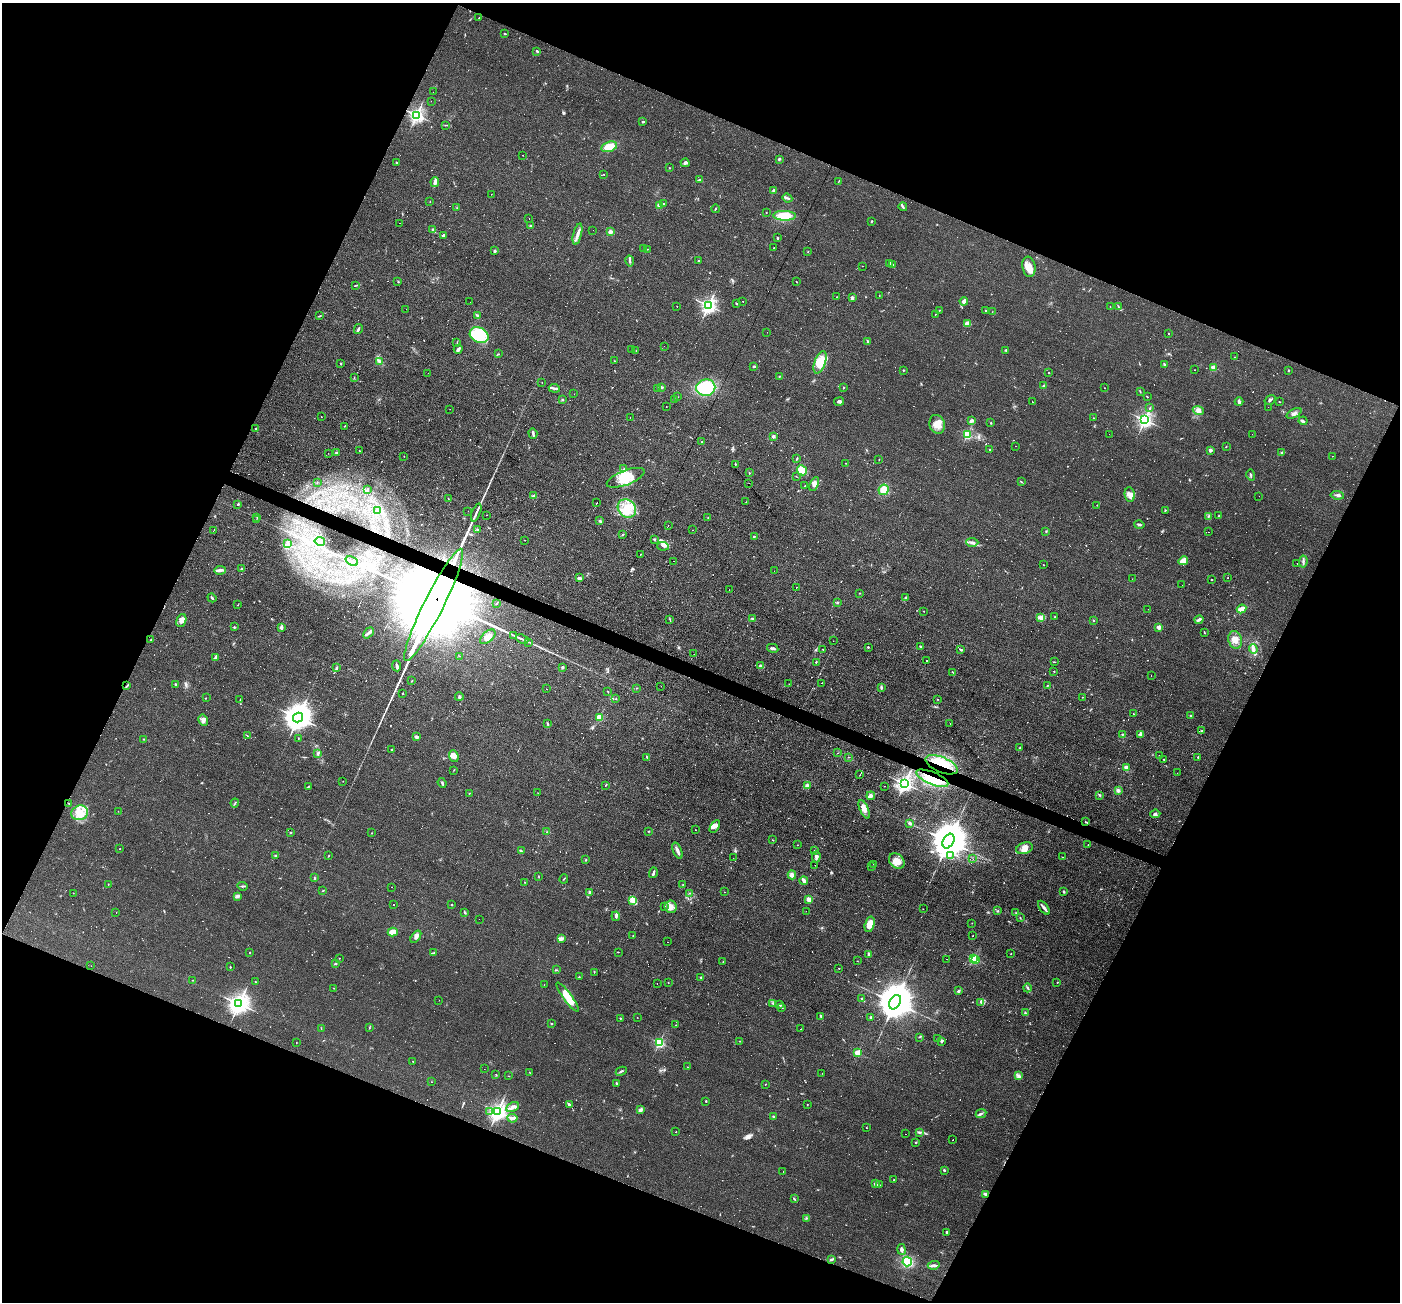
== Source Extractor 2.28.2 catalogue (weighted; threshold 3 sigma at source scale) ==
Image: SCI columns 1-5590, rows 270-5467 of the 5590 x 5602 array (HDU 1 of 3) = the unmasked area's bounding box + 8 px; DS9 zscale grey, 4 x 4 block average (1 PNG px = mean of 4 x 4 image px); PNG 1402 x 1304 px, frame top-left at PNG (2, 3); each listed source drawn as its Kron ellipse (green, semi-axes under 4 px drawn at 4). Shown black and unused: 44% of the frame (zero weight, under 2 of 3 exposures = <1% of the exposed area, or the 3 px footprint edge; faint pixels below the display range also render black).
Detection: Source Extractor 2.28.2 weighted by HDU 2 'WHT'. Background 0.0814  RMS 0.0088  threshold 0.0394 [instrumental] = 3 sigma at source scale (4.5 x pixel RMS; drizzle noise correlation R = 1.50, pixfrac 1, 0.05/0.05 arcsec/px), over >= 5 px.
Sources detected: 939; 15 too faint to see at this stretch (4 x 4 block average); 5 inside a brighter object's white glare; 195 cosmic-ray / hot-pixel residue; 2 long thin detections or spike segments (spike, bleed or trail) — neither listed nor drawn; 18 coinciding with a brighter row at this scale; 28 inside a brighter listed object's ellipse — not listed separately; of the other 676, all 500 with FLUX_AUTO >= 1.55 (the completeness limit of this list) listed and drawn (176 fainter detections not listed), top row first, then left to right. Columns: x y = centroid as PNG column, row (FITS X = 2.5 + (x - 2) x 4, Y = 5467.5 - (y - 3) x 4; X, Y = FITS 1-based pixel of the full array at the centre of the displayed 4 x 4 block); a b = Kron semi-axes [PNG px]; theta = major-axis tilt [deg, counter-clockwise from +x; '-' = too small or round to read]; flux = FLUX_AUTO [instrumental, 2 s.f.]
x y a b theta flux
479 18 2 2 - 4.7
505 34 2 2 - 4.3
537 51 3 2 - 6.2
433 92 2 2 - 4.3
431 101 2 2 - 3.1
417 115 2 2 - 1700
643 122 2 2 - 22
445 125 2 2 - 2
609 147 8 5 16 96
523 155 2 2 - 2.1
779 159 4 2 - 6.3
396 163 2 2 - 5.7
685 163 4 3 - 11
669 168 2 2 - 3.1
604 175 2 2 - 20
699 180 3 2 - 4.7
839 181 3 2 - 2.7
435 182 5 2 - 32
774 190 3 2 - 11
491 194 2 2 - 2.7
787 198 5 2 - 9.2
430 201 2 2 - 1.9
663 204 2 2 - 22
659 205 2 2 - 100
903 207 4 2 - 8.8
457 208 2 2 - 1.5
715 209 4 2 - 4.9
766 212 2 2 - 1.7
784 216 11 5 -1 110
529 219 2 2 - 3.9
872 221 2 2 - 3.4
400 223 2 2 - 1.6
531 226 4 2 - 6.3
433 230 2 2 - 28
593 230 2 2 - 1.8
610 232 2 2 - 30
577 234 11 3 76 27
444 235 3 2 - 14
778 238 3 2 - 4.6
774 248 2 2 - 1.9
643 249 2 2 - 1.8
647 249 2 2 - 3.7
494 251 2 2 - 9.8
808 252 2 2 - 1.9
630 261 5 2 - 9.2
698 261 2 2 - 14
890 263 3 2 - 7.2
892 264 2 2 - 3.2
862 266 2 2 - 1.6
1029 267 10 6 -80 52
398 281 2 2 - 2.9
797 282 2 2 - 2.6
355 285 2 2 - 3.9
879 295 2 2 - 4.8
837 297 2 2 - 4.4
852 298 2 2 - 80
743 301 2 2 - 53
964 301 4 4 - 21
470 302 2 2 - 3.6
736 303 3 2 - 3.8
677 306 2 2 - 4.1
708 306 2 2 - 1800
1110 307 2 2 - 2.5
1119 307 3 2 - 3.4
406 309 2 2 - 6.7
939 310 2 2 - 2.7
986 310 2 2 - 9.1
992 312 2 2 - 1.6
935 314 2 2 - 9.4
478 315 3 2 - 6.5
319 316 4 2 - 3.4
967 324 4 3 - 44
358 329 5 2 - 12
767 332 2 2 - 2
1168 333 2 2 - 5.3
479 335 10 7 -25 240
457 342 2 2 - 3.2
868 342 3 2 - 9.7
664 346 2 2 - 1.6
458 349 4 2 - 16
632 349 2 2 - 13
636 350 2 2 - 2.3
1006 350 2 2 - 5.5
498 354 2 2 - 2.7
1235 357 2 2 - 2.3
379 361 3 2 - 7.8
614 361 2 2 - 2.7
820 362 12 5 69 80
341 364 3 2 - 5.3
1164 364 2 2 - 8.7
753 366 3 2 - 3.7
1213 368 2 2 - 160
903 370 2 2 - 3
1194 370 2 2 - 3.5
1288 370 2 2 - 3.5
428 373 2 2 - 3
1048 373 2 2 - 3
779 376 3 2 - 4.1
354 378 2 2 - 1.6
542 382 2 2 - 9.2
1044 386 2 2 - 27
661 387 3 2 - 11
843 387 2 2 - 2.5
554 388 5 2 - 8.7
706 388 9 8 - 260
1105 388 2 2 - 1.6
658 389 3 2 - 2.8
1140 392 2 2 - 2.5
574 394 2 2 - 1.9
677 397 2 2 - 3.2
1147 397 3 2 - 2.8
562 399 2 2 - 6.5
675 399 2 2 - 2.1
1270 400 6 2 33 9.2
839 401 5 3 - 14
1032 402 2 2 - 10
1239 402 4 3 - 16
1279 402 2 2 - 2.7
666 406 2 2 - 15
1268 407 2 2 - 4.1
1150 408 2 2 - 3.2
450 409 2 2 - 1.9
1198 411 6 4 -23 20
1294 413 8 3 31 18
321 417 2 2 - 2.4
630 417 2 2 - 3
1093 418 2 2 - 2.8
1145 420 2 2 - 1900
971 421 4 3 - 12
1303 421 4 4 - 10
991 423 2 2 - 3.9
937 424 9 7 -70 51
345 426 2 2 - 2.8
256 429 2 2 - 3.7
533 433 5 2 - 6.7
1109 434 2 2 - 5.4
1252 434 2 2 - 2.1
967 435 2 2 - 510
773 436 2 2 - 53
702 442 2 2 - 2.5
1015 446 2 2 - 3.8
1226 447 2 2 - 2.5
989 450 2 2 - 3.2
1210 450 2 2 - 57
359 451 2 2 - 1.6
328 453 2 2 - 4.6
337 453 3 3 - 15
1282 453 3 2 - 6.1
404 456 2 2 - 1.7
1333 456 2 2 - 2.7
797 458 3 2 - 5
879 459 2 2 - 2.6
846 463 2 2 - 1.9
735 464 2 2 - 9.5
624 469 2 2 - 36
802 470 5 4 - 87
749 473 2 2 - 3.1
1251 475 6 2 -75 6
796 476 3 2 - 2
626 478 20 7 21 100
1021 482 2 2 - 2.5
317 483 2 2 - 1.6
749 483 2 2 - 1.9
814 484 7 4 64 21
805 486 3 2 - 4
367 490 2 2 - 1.6
884 490 5 5 - 66
1130 494 7 5 -81 27
1337 495 7 2 -7 12
534 496 3 2 - 7.4
1259 496 2 2 - 7.2
448 499 2 2 - 2.6
746 502 2 2 - 4.5
597 503 2 2 - 27
238 504 2 2 - 6.1
1097 505 2 2 - 1.7
627 509 10 8 -44 79
1165 510 2 2 - 3.6
377 511 2 2 - 2.9
468 511 2 2 - 1.7
476 512 9 2 69 17
487 515 2 2 - 63
1208 516 2 2 - 3.5
1218 516 2 2 - 2.3
257 517 2 2 - 2.1
708 518 2 2 - 3
256 520 2 2 - 2.2
599 520 3 2 - 4.1
668 525 3 2 - 2.3
1139 525 5 2 - 9
477 529 2 2 - 7.4
693 530 2 2 - 12
213 531 2 2 - 1.8
1046 531 2 2 - 4
1208 532 2 2 - 2.3
623 534 2 2 - 3.4
754 536 2 2 - 5.8
654 539 3 2 - 5.9
525 540 2 2 - 2.5
320 541 5 3 - 14
972 542 6 2 -3 12
288 544 3 3 - 8.6
663 546 6 2 -9 9.4
640 554 2 2 - 4.9
352 561 6 2 -24 12
674 561 2 2 - 2.7
1183 561 5 3 - 63
1303 562 6 2 82 10
1297 564 2 2 - 2.2
1043 565 2 2 - 1.9
241 569 3 2 - 6.3
220 570 6 2 5 21
774 571 2 2 - 5.9
579 578 4 3 - 13
1228 578 2 2 - 6.8
1132 579 2 2 - 1.6
1212 579 2 2 - 3
1182 585 2 2 - 8.7
796 587 2 2 - 46
729 590 2 2 - 2
860 593 2 2 - 1.6
906 597 3 2 - 6.8
212 598 5 2 - 6.5
837 602 2 2 - 4.5
496 604 2 2 - 2.9
238 605 2 2 - 11
434 605 62 9 63 360000
1148 609 2 2 - 2.8
1241 609 5 3 - 45
924 611 2 2 - 1.7
1055 617 4 2 - 3.6
1040 618 4 2 - 6.9
670 619 3 2 - 4.1
753 619 4 2 - 4.2
1094 620 2 2 - 2.4
1199 620 4 2 - 19
181 621 7 5 70 21
234 627 2 2 - 5.2
281 627 4 2 - 15
1159 627 4 4 - 16
1204 632 2 2 - 2.1
368 633 6 3 47 15
514 635 3 2 - 3.1
488 637 9 5 41 36
151 639 2 2 - 3.1
522 639 6 2 -26 11
1235 640 9 7 -73 40
833 641 2 2 - 3.7
529 642 2 2 - 2
921 646 4 3 - 6.1
868 647 2 2 - 9.6
773 648 6 2 -12 15
823 649 2 2 - 30
1253 649 4 3 - 16
961 650 3 2 - 5.8
694 654 2 2 - 7.2
459 656 2 2 - 1.8
215 658 4 2 - 9.6
926 660 2 2 - 15
816 662 2 2 - 6.2
1054 662 2 2 - 1.8
397 666 5 3 - 13
761 666 3 2 - 14
337 667 2 2 - 2.3
562 667 2 2 - 12
1054 671 2 2 - 1.6
953 672 2 2 - 2.3
1151 676 2 2 - 4
412 681 2 2 - 3
822 683 2 2 - 6.7
175 684 2 2 - 19
789 684 2 2 - 2
127 685 4 2 - 5.2
1048 685 3 2 - 3.7
661 686 2 2 - 2.4
881 687 3 3 - 6.3
636 688 2 2 - 3.1
546 689 2 2 - 2.4
608 691 2 2 - 2.7
402 694 2 2 - 3.5
459 697 4 2 - 7
1082 697 2 2 - 2.2
206 698 2 2 - 1.8
616 699 2 2 - 1.9
938 699 2 2 - 2.6
240 700 3 2 - 3.5
1133 714 2 2 - 1.7
1190 716 2 2 - 5.7
599 717 2 2 - 270
298 718 5 4 - 7100
203 720 6 5 - 18
950 723 2 2 - 1.9
548 724 4 2 - 7.1
1202 731 2 2 - 3.9
1122 734 3 2 - 4.9
247 735 2 2 - 1.9
1140 735 3 3 - 9.9
417 737 4 3 - 10
298 738 2 2 - 2.6
144 739 2 2 - 2.1
1020 748 3 2 - 4
392 750 2 2 - 4
838 753 2 2 - 2.7
318 754 3 2 - 6.4
454 756 6 4 -68 30
1160 756 2 2 - 18
647 757 3 2 - 5
848 757 2 2 - 3.6
1198 757 2 2 - 12
1164 759 2 2 - 4
942 765 17 7 -23 110
1126 768 2 2 - 110
454 770 2 2 - 2.7
1177 773 2 2 - 3.1
860 775 3 2 - 2.9
932 778 17 6 -22 90
343 781 2 2 - 2
442 783 5 2 - 7.6
904 783 3 2 - 2200
807 785 4 3 - 14
309 786 4 2 - 4.5
605 786 2 2 - 2
884 786 2 2 - 1.6
1118 790 3 3 - 12
469 793 2 2 - 2.6
538 793 2 2 - 2.3
1099 795 3 2 - 5.2
871 796 4 3 - 11
69 803 2 2 - 2.5
235 803 4 2 - 3.8
864 809 10 4 -66 31
118 811 2 2 - 2
80 813 8 7 - 65
1155 814 5 3 - 11
1086 822 3 2 - 3.5
910 823 2 2 - 55
715 826 7 4 58 24
695 830 2 2 - 2.4
649 831 2 2 - 3.9
547 832 2 2 - 1.6
291 833 2 2 - 4.7
372 833 2 2 - 2.2
773 840 2 2 - 2.4
949 841 8 5 61 22000
1088 844 2 2 - 3.8
798 845 2 2 - 2.5
1024 848 8 5 16 33
120 849 2 2 - 28
521 850 2 2 - 3.2
814 850 2 2 - 2.2
677 851 8 3 -68 20
276 856 3 3 - 7
329 856 2 2 - 2.1
950 856 2 2 - 2.2
816 857 5 3 - 13
1062 857 2 2 - 1.9
733 858 2 2 - 4.7
973 859 2 2 - 5.6
586 860 2 2 - 3.3
897 861 8 6 -46 58
873 864 2 2 - 2.5
815 865 2 2 - 1.6
872 866 2 2 - 1.8
653 873 5 2 - 15
792 875 4 4 - 22
538 876 3 2 - 2.4
314 877 2 2 - 3.1
564 879 5 2 - 2.9
804 880 4 2 - 30
524 882 2 2 - 2.4
108 884 2 2 - 2.1
683 884 2 2 - 1.6
243 886 5 2 - 7.9
392 887 2 2 - 3
323 891 2 2 - 3
589 892 3 2 - 5.1
725 892 2 2 - 4.7
1064 892 3 2 - 4.9
73 893 2 2 - 1.9
689 893 2 2 - 1.8
237 896 4 3 - 15
809 899 3 2 - 60
633 900 2 2 - 100
394 904 2 2 - 7.6
452 905 2 2 - 12
665 906 2 2 - 1.9
670 907 6 6 - 32
1044 908 8 3 -53 16
923 909 2 2 - 1.9
806 911 2 2 - 3.5
998 911 2 2 - 5.3
116 913 2 2 - 4.2
464 913 2 2 - 2.5
1016 913 2 2 - 2.2
616 916 5 3 - 9.5
1020 917 2 2 - 1.6
479 919 2 2 - 4.7
972 923 2 2 - 1.8
870 924 8 4 74 68
393 932 5 3 - 47
633 935 2 2 - 2.3
973 936 2 2 - 15
416 937 7 2 54 13
561 938 4 3 - 11
668 942 2 2 - 1.8
618 952 2 2 - 2.7
250 953 2 2 - 8.4
434 953 4 2 - 5.8
868 954 3 2 - 8.3
1011 954 2 2 - 1.8
339 958 2 2 - 1.7
946 959 2 2 - 4.9
973 959 2 2 - 320
976 960 2 2 - 160
857 961 2 2 - 1.6
723 962 2 2 - 3.4
335 964 3 2 - 5.9
91 966 2 2 - 3.7
230 967 2 2 - 11
839 968 2 2 - 2.4
556 970 2 2 - 2.4
594 972 2 2 - 2.1
579 977 2 2 - 2.6
701 977 2 2 - 2.2
193 980 2 2 - 2.3
255 982 2 2 - 9.1
668 983 2 2 - 1.7
1057 983 2 2 - 2.3
657 984 2 2 - 3
544 985 2 2 - 1.8
333 988 2 2 - 1.7
1027 988 4 2 - 4.8
958 991 3 2 - 11
567 997 18 4 -54 90
862 999 2 2 - 48
439 1000 2 2 - 7.5
895 1002 8 5 59 22000
980 1002 2 2 - 2.2
773 1003 4 2 - 6
239 1004 3 3 - 3600
780 1005 2 2 - 7.5
782 1008 2 2 - 2.7
1025 1013 3 2 - 6.7
821 1016 2 2 - 4.4
637 1017 2 2 - 1.6
871 1017 3 2 - 4.4
620 1018 2 2 - 3
552 1024 2 2 - 4
676 1025 2 2 - 1.6
321 1028 3 2 - 1.9
369 1028 2 2 - 2.6
801 1029 2 2 - 7.3
919 1037 2 2 - 3.7
937 1038 2 2 - 2
740 1041 2 2 - 1.9
942 1041 3 2 - 11
296 1042 2 2 - 1.7
659 1043 2 2 - 640
857 1053 2 2 - 220
413 1061 2 2 - 1.7
687 1067 2 2 - 2.5
484 1069 2 2 - 23
621 1071 6 2 25 7.8
530 1073 2 2 - 1.6
822 1073 2 2 - 3.1
496 1074 2 2 - 1.8
509 1076 2 2 - 2
1018 1076 2 2 - 2.8
432 1082 2 2 - 2
616 1083 2 2 - 6.8
765 1084 2 2 - 2.1
706 1101 2 2 - 10
569 1104 3 2 - 10
807 1104 2 2 - 1.9
512 1107 7 3 24 19
640 1110 3 3 - 13
490 1112 2 2 - 2.1
498 1112 3 3 - 2700
981 1114 5 2 - 9.6
773 1116 2 2 - 22
512 1118 5 4 - 15
866 1128 2 2 - 2.8
676 1132 2 2 - 6
919 1133 3 2 - 5.7
905 1134 2 2 - 1.8
953 1140 2 2 - 7.4
916 1142 2 2 - 16
944 1170 2 2 - 20
783 1172 2 2 - 1.8
894 1180 2 2 - 2.2
875 1183 4 2 - 9.5
880 1185 2 2 - 2.8
986 1194 4 2 - 20
794 1199 3 2 - 5.5
807 1218 2 2 - 2.1
947 1232 3 2 - 7.5
902 1249 5 3 - 16
832 1260 4 2 - 5.7
907 1262 5 4 - 160
934 1265 6 3 6 16
Overlapping masked pixels (flux is a lower limit): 4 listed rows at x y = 434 605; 942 765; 932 778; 986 1194
Diffuse or blended objects may show on this block-average render without a row.